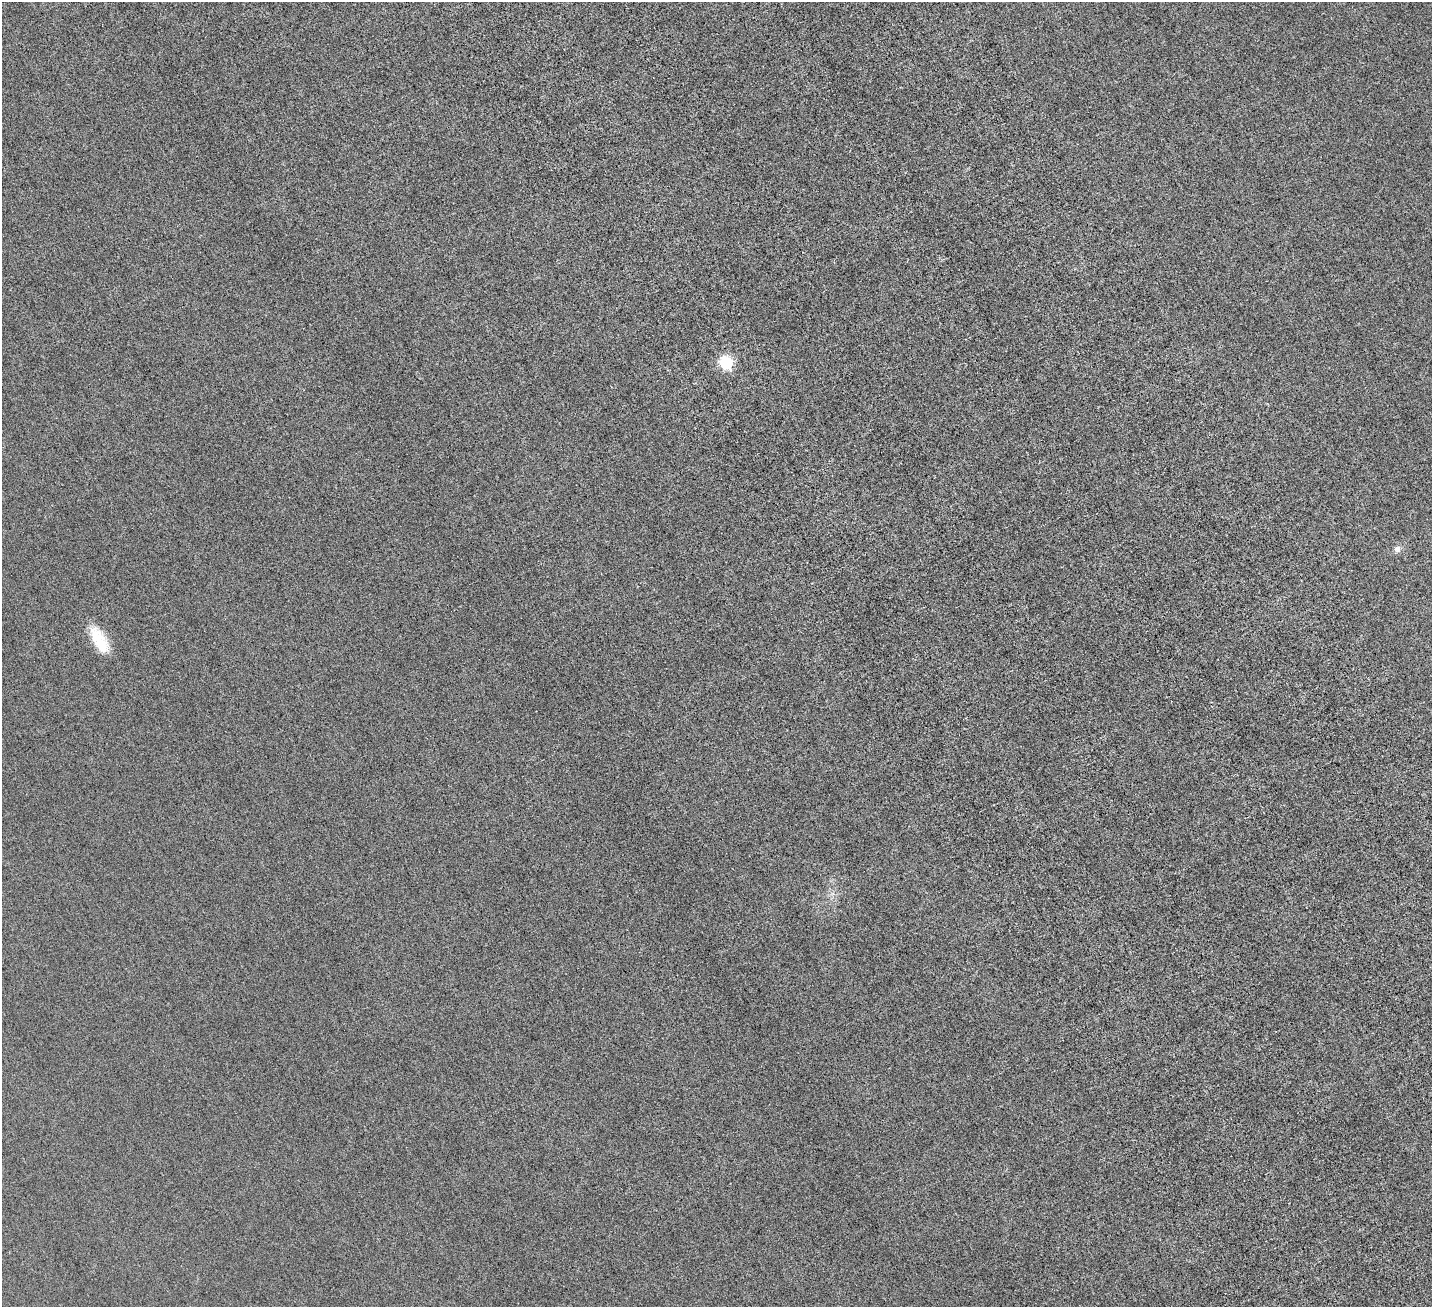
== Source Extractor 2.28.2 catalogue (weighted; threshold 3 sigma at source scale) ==
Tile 6 of 4 x 4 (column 2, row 2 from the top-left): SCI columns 1735-3164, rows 3090-4394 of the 6329 x 6320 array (HDU 1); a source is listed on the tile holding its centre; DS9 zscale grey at full resolution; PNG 1434 x 1309 px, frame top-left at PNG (2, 2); no overlay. Nothing masked; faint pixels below the display range render black.
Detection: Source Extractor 2.28.2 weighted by HDU 2 'WHT'; one run over the whole footprint, this tile lists its part. Background 0.00232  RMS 0.002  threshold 0.00827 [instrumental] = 3 sigma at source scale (4.09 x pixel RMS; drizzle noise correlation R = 1.36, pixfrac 0.8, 0.05/0.05 arcsec/px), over >= 5 px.
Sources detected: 3; all 3 listed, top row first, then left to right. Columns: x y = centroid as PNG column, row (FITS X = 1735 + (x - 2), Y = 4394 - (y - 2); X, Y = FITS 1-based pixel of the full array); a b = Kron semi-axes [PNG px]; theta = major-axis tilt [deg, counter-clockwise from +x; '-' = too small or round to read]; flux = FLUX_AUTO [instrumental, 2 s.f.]
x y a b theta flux
726 362 6 6 - 28
1398 549 9 9 - 0.72
99 640 35 14 -61 4.9